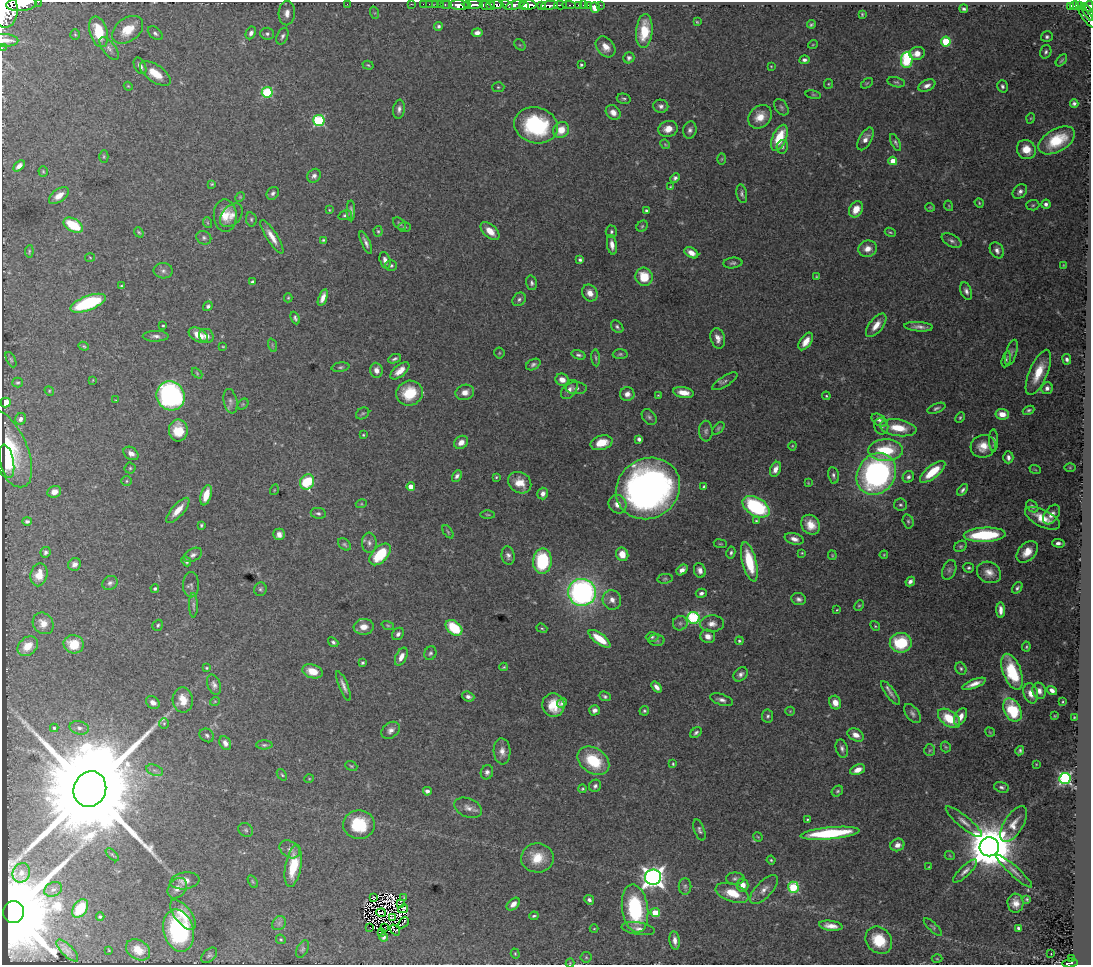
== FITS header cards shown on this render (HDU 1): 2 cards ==
NAXIS1  =                 1089
NAXIS2  =                  963

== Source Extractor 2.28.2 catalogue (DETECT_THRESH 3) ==
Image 1089 x 963 px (HDU 1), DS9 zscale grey, 1 PNG px = 1 image px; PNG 1093 x 967 px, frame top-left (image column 1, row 963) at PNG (2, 2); each listed source drawn as its Kron ellipse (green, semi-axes under 4 px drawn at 4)
Background 2.34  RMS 0.036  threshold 0.109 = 3 sigma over >= 5 px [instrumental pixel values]
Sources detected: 492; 8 with non-positive FLUX_AUTO (blend fragments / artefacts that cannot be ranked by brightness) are neither listed nor drawn; the other 484 listed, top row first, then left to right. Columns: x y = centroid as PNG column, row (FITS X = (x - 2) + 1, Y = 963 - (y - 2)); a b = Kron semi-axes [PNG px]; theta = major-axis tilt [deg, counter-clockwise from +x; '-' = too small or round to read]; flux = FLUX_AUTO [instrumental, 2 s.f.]
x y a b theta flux
38 2 2 2 - 90
22 4 15 7 7 6900
347 4 2 2 - 21
411 4 2 2 - 26
423 4 2 2 - 25
429 4 2 2 - 33
436 4 2 2 - 40
497 4 7 3 -2 2000
440 5 3 2 - 60
446 5 6 3 0 150
459 5 10 4 -5 3200
473 5 10 3 1 3400
486 5 6 4 -24 410
491 5 4 3 - 670
507 5 7 4 -28 1100
515 5 10 4 17 1300
528 5 8 4 -2 5400
541 5 4 3 - 660
550 5 8 3 6 2200
561 5 6 3 -3 360
569 5 7 3 -6 340
579 5 3 3 - 100
583 5 2 2 - 22
589 5 3 3 - 65
600 5 2 2 - 19
1075 5 4 3 - 300
1080 5 3 3 - 250
467 6 3 2 - 710
524 6 5 3 - 2600
1089 6 6 3 -82 610
595 7 5 5 - 27
1070 7 4 3 - 170
964 9 4 3 - 5.1
5 10 18 12 89 16000
1088 12 10 4 -58 280
287 13 12 8 88 19
375 13 6 4 -72 3.8
862 14 3 3 - 2.8
1087 17 13 4 -52 560
697 22 3 2 - 2.3
811 24 4 3 - 4.1
439 26 4 4 - 4.8
128 30 17 11 37 58
644 31 17 8 84 78
99 32 16 9 -74 87
155 33 9 5 -41 6.6
251 33 7 5 64 10
477 33 5 4 - 12
75 34 5 4 - 3.3
267 34 7 6 - 7.4
282 36 9 5 67 7.5
1047 37 6 5 - 5.6
5 40 13 6 -2 37
946 41 5 5 - 130
813 44 5 3 - 2.1
520 45 6 5 - 4.2
606 47 11 8 -50 25
2 48 3 2 - 24
109 48 13 6 -53 11
1046 52 7 5 72 6.3
917 53 8 6 14 24
629 58 5 5 - 6.2
804 60 5 4 - 7.3
907 60 8 6 88 240
1061 60 7 3 48 3.5
368 65 5 4 - 3.4
581 65 3 3 - 4.5
140 66 9 5 -61 11
771 66 4 3 - 2
155 74 18 8 -35 45
896 82 9 5 -13 5.1
867 83 7 3 36 3.2
828 84 5 4 - 2.6
128 86 4 3 - 2.2
927 86 9 5 23 12
1002 86 6 5 - 6.7
498 87 6 5 - 4.7
267 92 5 5 - 190
813 95 8 4 -9 3.5
624 99 7 5 -11 5.1
1074 103 4 4 - 6.1
661 106 7 6 - 9.6
781 107 9 6 -54 6.2
399 109 9 6 82 9.9
613 112 8 6 -46 17
760 117 13 10 45 35
1031 118 5 3 - 2.4
319 121 6 5 - 260
536 125 22 18 -15 240
668 129 10 8 15 25
561 130 8 7 - 40
690 130 8 6 79 9.4
779 138 14 7 67 82
866 139 12 6 61 17
1057 140 20 11 30 100
896 143 9 4 -63 5.4
665 144 5 4 - 3
782 147 7 5 79 5.4
1026 150 10 9 - 41
104 156 6 4 -89 3.4
722 159 6 4 88 3.1
893 161 4 4 - 43
19 166 7 4 43 12
43 171 5 4 - 3.1
314 176 7 6 - 9.4
675 178 5 4 - 6.2
212 184 4 3 - 2.6
670 187 4 4 - 2.6
1020 191 8 6 46 9.6
273 193 7 5 47 7.9
742 194 9 5 -79 6.7
59 196 11 6 37 24
240 197 5 4 - 2.7
979 203 5 4 - 2.9
1046 204 5 4 - 8
1033 205 6 5 - 3.8
949 206 5 3 - 2.3
930 207 5 4 - 2.7
856 209 9 6 58 29
329 210 4 4 - 2.4
351 211 10 4 -89 7.6
646 211 3 3 - 6.1
225 215 16 11 -89 41
231 215 13 9 49 18
345 215 7 4 14 5.5
251 219 7 5 -77 4.9
208 223 5 3 - 2.9
399 224 7 5 -41 4.8
73 225 10 6 -29 89
642 226 6 5 - 4
404 227 6 5 - 5.3
378 231 5 4 - 3.6
490 231 11 6 -43 28
139 232 5 3 - 3.3
611 232 6 5 - 5.5
890 232 5 3 - 3.4
272 237 19 5 -57 27
204 238 8 6 -30 6.6
323 240 3 3 - 3.2
952 241 11 6 -28 9.3
366 243 12 4 -66 9.2
612 245 10 5 -81 15
868 249 9 8 - 22
997 250 8 6 -58 12
29 251 6 4 83 3.2
691 253 7 5 -29 20
90 257 5 3 - 2.1
385 260 8 5 -74 11
580 260 4 3 - 4.8
733 263 9 5 6 6.3
391 265 6 5 - 4.8
1063 265 4 2 - 1.6
163 271 9 7 -5 9.5
816 276 3 3 - 2.2
644 277 9 8 - 63
253 282 4 3 - 6.3
532 283 7 5 -74 6.1
122 286 4 3 - 2.9
966 291 9 5 -68 8.6
590 293 9 7 -56 18
288 298 4 4 - 2.8
323 298 9 4 70 16
519 299 7 6 - 6.5
88 303 18 7 21 230
208 306 5 4 - 5.7
295 318 6 4 -66 6.1
876 325 14 7 52 27
163 326 3 3 - 2.7
617 327 7 5 -47 5.5
919 327 14 5 -4 13
198 335 10 6 -28 33
156 336 13 5 0 10
206 336 8 6 -36 13
718 338 10 7 -76 17
806 341 10 5 55 25
272 345 7 4 -72 3.7
84 346 5 4 - 3.1
223 347 4 2 - 2.1
1011 352 13 5 74 8.6
499 353 5 5 - 3.1
620 354 7 5 1 4.4
578 355 7 4 -16 6.1
596 358 8 3 -84 4
395 359 6 3 23 5.2
1006 359 8 4 77 4.1
1067 359 5 4 - 6.6
11 360 8 4 -63 3.9
533 364 8 5 28 6.9
340 367 9 4 9 5.1
376 370 7 6 - 17
400 371 11 6 40 23
1038 372 24 9 67 60
197 373 6 4 -47 2.7
93 380 4 2 - 1.6
562 380 7 6 - 21
725 381 14 5 32 8.9
18 383 5 5 - 3.9
576 388 10 6 -2 8.6
1047 388 6 6 - 11
569 390 11 6 55 13
49 391 5 4 - 2.8
465 392 9 7 17 20
683 392 10 5 -10 27
409 393 13 12 - 81
627 394 7 7 - 14
658 395 4 3 - 2.4
171 396 15 13 -56 670
826 396 4 4 - 3
116 400 4 3 - 1.9
230 401 12 6 -78 10
5 403 5 5 - 38
243 404 6 4 45 3.7
936 408 9 4 22 5.9
1029 410 6 4 23 5
363 413 7 5 33 4.3
1002 414 7 5 -7 26
649 417 9 6 -52 6.8
960 418 5 3 - 3.1
21 419 6 5 - 9.2
879 420 8 5 -33 9.7
881 426 8 7 - 10
718 428 7 4 46 4.6
898 428 18 8 -9 60
178 430 11 9 -87 52
706 431 10 7 -87 8
363 435 3 2 - 2.4
639 439 4 4 - 6.6
993 440 11 4 -89 9
461 442 7 6 - 17
602 443 11 7 16 47
792 446 4 4 - 2.4
983 446 13 11 16 34
8 449 41 19 -66 120
886 450 17 11 1 110
131 453 8 6 -33 16
1008 457 6 5 - 9.3
7 461 17 7 -79 35
1070 467 6 4 0 2.3
130 468 5 5 - 3.9
775 469 8 5 67 18
1035 469 6 3 -21 2.6
933 472 15 6 39 84
876 474 22 18 55 680
833 475 8 5 -78 6.9
457 476 6 4 62 7.1
496 477 3 3 - 2.8
908 477 6 5 - 7.2
127 481 5 5 - 3.4
307 482 8 7 - 120
520 483 12 10 -34 35
808 483 3 3 - 1.9
411 487 4 4 - 28
704 487 3 3 - 3.2
648 488 33 29 35 1400
274 490 5 3 - 2
963 490 7 4 50 6.7
54 492 7 5 24 17
543 494 6 5 - 13
206 495 10 5 74 35
361 504 5 3 - 2.8
618 504 9 8 - 21
900 505 6 6 - 5.6
1032 506 7 5 -43 7.1
756 507 15 9 -31 260
178 510 16 6 48 32
318 513 7 5 -9 6.1
1052 514 11 7 55 18
488 515 7 3 -1 3
1043 518 19 8 -27 45
27 521 5 3 - 6.1
756 521 4 3 - 2.9
908 521 7 5 -75 5
201 525 4 3 - 3.9
811 525 10 9 - 34
448 532 7 3 -55 3.5
279 534 6 5 - 13
985 535 21 7 3 180
794 539 9 5 -15 15
369 543 10 7 -86 11
1058 543 6 3 -2 9
344 544 7 5 -40 4.6
720 544 6 3 -7 2.6
961 546 7 5 29 4.4
45 552 5 5 - 7.3
1027 552 12 8 46 33
731 553 6 4 79 5.5
802 553 3 3 - 2.3
380 554 13 7 47 110
622 554 7 6 - 33
193 555 10 6 29 8.7
832 555 5 4 - 2.7
884 555 4 3 - 2.3
508 556 9 6 -82 9.4
186 561 5 4 - 6.2
542 561 12 9 85 150
749 562 20 7 -76 97
74 564 7 6 - 12
969 568 5 4 - 5.2
682 570 6 4 41 13
700 570 7 5 -71 11
949 570 10 6 67 7.9
989 572 12 10 -27 23
39 575 11 8 78 32
665 579 7 5 9 4.7
910 581 5 4 - 8.6
110 583 8 6 34 8
191 585 12 8 90 9.4
1017 588 6 4 53 5.7
155 589 4 4 - 3.8
260 589 7 6 - 5.2
582 592 14 13 - 820
701 593 5 4 - 8
799 599 7 6 - 8.5
612 600 10 9 - 18
193 605 12 4 -90 6.4
859 606 5 4 - 3.4
837 610 3 2 - 2.1
1001 610 8 4 -88 15
693 618 6 6 - 300
43 623 11 9 -52 22
680 623 7 7 - 8.1
712 624 12 8 1 17
158 625 6 5 - 4.7
388 625 6 4 -19 3
875 626 5 4 - 3.2
364 627 10 8 6 26
454 628 9 6 -40 94
542 628 6 4 -21 3.4
398 634 7 5 50 7.7
708 636 7 6 - 20
652 637 6 5 - 5.4
599 639 13 5 -37 60
656 640 8 6 0 6.7
739 641 4 4 - 4.6
333 642 6 4 -40 5
901 643 11 10 - 120
74 644 10 9 - 59
28 646 11 8 42 39
1026 647 5 3 - 3.1
430 653 7 6 - 5.9
401 657 10 5 64 17
362 663 3 3 - 3.7
504 667 4 3 - 2.8
207 668 4 3 - 2.9
961 668 6 5 - 5
312 671 10 7 -17 38
1012 672 19 9 -69 120
741 674 8 6 48 9.1
974 684 12 4 21 18
214 685 10 6 -71 9.3
343 686 16 4 -68 13
656 687 6 4 -51 11
1052 690 5 4 - 12
1039 691 8 6 -71 14
890 693 14 4 -54 10
1031 693 10 7 -73 23
605 696 6 4 -23 5.1
468 697 6 5 - 9.1
183 700 13 10 -86 37
722 700 12 5 -18 10
215 701 5 3 - 2
153 702 7 5 -33 15
1063 702 3 2 - 2.3
562 703 5 4 - 5.7
835 703 7 6 - 27
553 705 12 11 - 51
594 710 5 5 - 9.1
1012 710 12 8 -63 130
644 711 5 4 - 4.1
790 711 5 4 - 2.6
912 713 11 6 -53 8.6
768 716 6 5 - 5.9
1055 716 3 3 - 2.3
960 717 9 5 62 20
1074 717 3 2 - 2.2
949 718 12 7 -36 68
164 723 5 5 - 3.6
54 728 4 4 - 3.4
79 728 10 6 -13 11
391 730 10 7 37 13
990 732 5 3 - 2.1
696 733 6 4 40 6
207 735 8 6 -37 6.8
856 735 9 6 -27 19
225 743 7 5 -62 12
264 745 8 4 0 4.6
946 747 5 5 - 3.1
842 749 9 6 -74 8.7
930 750 6 5 - 3.8
502 751 13 8 -86 18
1020 751 5 4 - 5.1
593 761 17 12 -35 120
673 764 3 3 - 2.7
1036 764 4 2 - 1.4
351 766 6 4 -22 3.6
155 770 9 5 -19 8
858 770 8 5 23 22
487 772 7 6 - 8.4
282 775 6 3 -53 3.1
1065 778 5 5 - 450
309 779 5 3 - 2
595 786 6 6 - 7.3
1001 787 8 5 -18 5.9
90 789 18 16 67 110000
583 789 4 4 - 3.3
427 791 4 4 - 8.7
837 791 6 5 - 4.3
468 808 14 9 -23 17
807 819 3 3 - 2.6
964 822 23 6 -40 18
1014 824 20 9 58 27
359 825 16 14 -2 110
246 830 8 6 -34 5.8
699 830 11 5 -70 6.9
830 833 29 6 6 210
758 837 5 3 - 2.4
897 845 7 6 - 16
989 847 9 9 - 14000
290 849 11 8 -33 11
112 855 8 3 -45 3.7
950 856 5 3 - 2.1
537 858 16 14 -1 59
771 860 4 4 - 3.1
293 866 21 8 80 81
929 867 4 3 - 2.3
965 871 16 5 44 14
1014 871 24 5 -42 15
21 873 10 8 66 15
653 877 8 7 - 1800
735 878 9 6 0 6.9
185 881 15 8 8 18
253 882 7 4 -59 3.2
743 885 6 5 - 24
685 886 8 6 90 6.9
793 887 5 5 - 190
177 888 11 8 51 15
53 889 9 7 25 9.5
764 889 18 8 46 19
732 893 17 9 -19 54
373 897 2 2 - 4.6
404 898 4 3 - 2.8
1027 899 4 3 - 3.9
589 900 5 4 - 7
1015 903 9 8 - 21
401 904 3 2 - 1.1
513 904 8 5 41 15
80 908 10 6 56 89
635 908 24 13 -82 230
403 909 5 2 - 3.9
13 912 11 10 - 85000
381 913 5 2 - 1.1
655 913 4 4 - 69
183 915 18 8 -52 39
534 916 5 3 - 4
100 917 4 4 - 4.3
392 918 3 2 - 4.6
279 923 8 6 46 8.2
403 923 6 2 45 0.16
831 926 12 5 -7 20
384 927 3 2 - 0.029
933 927 12 4 -43 4.9
370 928 2 2 - 3.7
1018 928 3 3 - 5
594 929 4 3 - 2.1
638 929 17 6 -9 16
179 930 21 15 -75 260
395 930 6 2 -53 4.2
381 932 4 3 - 3.3
384 937 4 4 - 5.9
281 939 5 4 - 3.3
879 940 14 12 -49 77
675 941 9 5 -82 13
302 949 9 5 64 4.9
109 950 4 2 - 1.9
138 950 13 9 -31 38
67 951 14 5 -46 11
515 954 5 4 - 2.8
1051 954 3 2 - 7.2
209 955 9 6 41 5.5
586 957 5 5 - 3.8
1072 958 3 2 - 19
937 959 5 3 - 2.3
570 963 4 4 - 2.5
1070 963 8 3 5 170
At the frame edge (FLAGS 8, measured only in part): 9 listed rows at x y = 38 2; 22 4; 1089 6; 5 10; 128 30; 5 40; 2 48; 570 963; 1070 963
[8 non-positive-flux detections neither listed nor drawn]